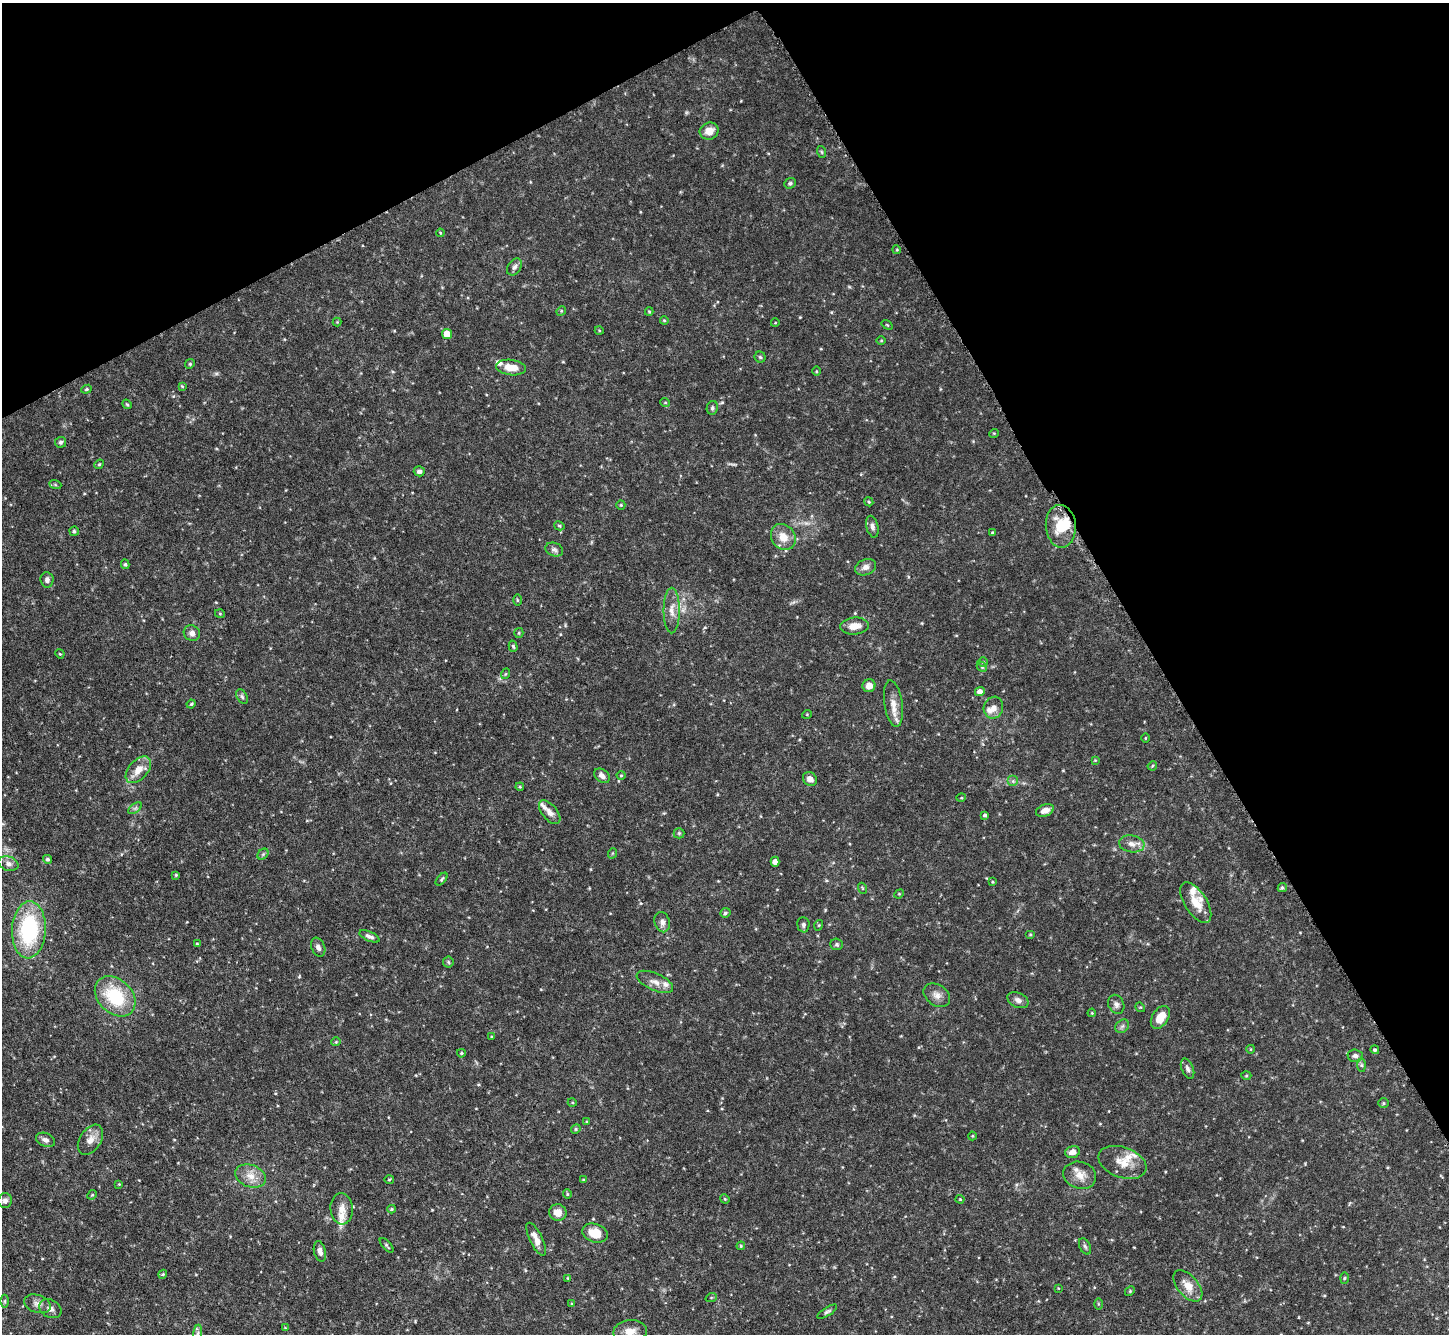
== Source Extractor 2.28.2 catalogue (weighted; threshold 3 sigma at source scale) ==
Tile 3 of 4 x 4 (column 3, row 1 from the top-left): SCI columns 2898-4344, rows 4294-5625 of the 5793 x 5783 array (HDU 1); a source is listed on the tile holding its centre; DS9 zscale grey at full resolution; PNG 1451 x 1336 px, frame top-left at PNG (2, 3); each listed source drawn as its Kron ellipse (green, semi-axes under 4 px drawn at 4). Shown black and unused: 29% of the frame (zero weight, under 4 of 8 exposures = <1% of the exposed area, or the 3 px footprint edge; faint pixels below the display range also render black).
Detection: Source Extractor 2.28.2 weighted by HDU 2 'WHT'; one run over the whole footprint, this tile lists its part. Background 0.112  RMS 0.0044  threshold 0.0178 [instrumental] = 3 sigma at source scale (4.09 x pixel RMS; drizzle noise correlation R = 1.36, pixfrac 0.8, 0.05/0.05 arcsec/px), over >= 5 px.
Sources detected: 172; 1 inside a brighter object's white glare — neither listed nor drawn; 11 inside a brighter listed object's ellipse — not listed separately; the other 160 listed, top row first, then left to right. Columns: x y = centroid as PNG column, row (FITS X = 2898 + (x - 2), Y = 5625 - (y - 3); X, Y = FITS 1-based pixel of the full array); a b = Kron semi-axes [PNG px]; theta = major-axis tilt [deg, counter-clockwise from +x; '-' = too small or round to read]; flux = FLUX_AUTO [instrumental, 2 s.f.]
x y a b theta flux
709 131 9 8 - 4.1
822 152 6 3 -71 0.51
790 183 6 5 - 0.75
440 233 4 3 - 0.36
897 250 4 3 - 0.38
514 267 9 6 56 1.5
561 311 5 4 - 0.48
649 311 4 4 - 0.45
664 320 4 4 - 0.41
337 322 4 4 - 0.34
775 323 4 3 - 0.29
887 325 6 3 -36 0.36
599 330 4 3 - 0.36
447 334 5 5 - 7.7
881 340 5 3 - 0.38
760 357 5 5 - 0.66
190 364 5 4 - 0.5
511 367 15 7 -7 5.9
816 371 5 3 - 0.4
182 386 4 3 - 0.38
86 389 5 4 - 0.58
665 402 5 3 - 0.34
127 404 5 4 - 0.46
712 408 7 5 80 0.89
994 433 5 3 - 0.35
61 442 5 5 - 0.79
99 464 5 4 - 0.47
419 471 5 5 - 1.2
55 484 6 4 -20 0.61
869 502 4 3 - 0.44
621 505 5 4 - 0.49
559 526 5 4 - 0.5
1061 526 21 15 -85 12
872 527 11 6 -77 1.5
74 531 5 5 - 0.59
992 533 3 2 - 0.4
783 537 14 11 -55 5.5
554 549 9 6 -21 1.2
125 564 5 4 - 0.61
865 567 10 7 24 2.3
47 580 8 6 -83 1.6
517 600 5 3 - 0.42
672 610 23 8 -90 4.3
220 614 5 3 - 0.38
854 626 14 8 6 4.2
192 633 8 7 - 2.1
519 633 5 4 - 0.55
513 646 6 4 -73 0.59
60 654 5 3 - 0.4
983 662 4 4 - 0.45
982 667 5 4 - 0.58
505 674 5 3 - 0.35
869 686 6 6 - 3.6
980 691 5 4 - 2.3
242 697 8 5 -63 0.8
191 704 4 4 - 0.47
893 704 23 9 -81 4.5
993 708 11 9 70 2.6
807 714 5 3 - 0.34
1145 738 4 3 - 0.31
1095 760 4 4 - 0.34
1152 766 5 3 - 0.44
138 770 16 9 48 4.9
621 775 4 4 - 0.43
602 776 9 6 -36 2
810 779 8 6 -44 2.5
1013 781 5 5 - 0.85
520 787 4 3 - 0.4
961 798 5 3 - 0.38
135 808 8 4 37 0.79
1045 810 9 6 20 2.9
550 812 14 7 -50 2.5
985 815 4 3 - 0.81
679 833 5 5 - 0.6
1132 844 13 8 -8 2.8
613 853 5 3 - 0.38
263 854 6 5 - 0.67
48 859 4 4 - 0.78
775 862 5 4 - 1.5
8 864 10 7 -18 1.8
176 875 4 4 - 0.43
442 879 7 4 48 0.68
993 882 3 3 - 0.37
862 888 5 3 - 0.39
1282 888 5 4 - 0.72
899 894 5 4 - 0.42
1196 903 23 11 -57 7.2
725 913 5 4 - 0.75
662 922 10 7 -75 2
803 925 7 6 - 1.1
819 925 5 3 - 0.4
29 930 28 17 87 40
1030 934 5 3 - 0.4
369 936 11 4 -24 1.4
197 944 3 3 - 0.47
837 944 6 5 - 0.74
318 947 10 6 -67 1.7
448 962 5 5 - 0.59
655 982 19 8 -24 3.2
937 995 14 10 -36 2.9
115 996 23 17 -44 23
1018 1000 11 7 -25 1.9
1116 1004 10 7 -65 1.5
1140 1007 5 4 - 0.46
1092 1013 4 3 - 0.33
1160 1017 12 8 57 5.2
1122 1026 7 6 - 1.1
492 1037 3 3 - 0.45
336 1042 4 4 - 0.42
1251 1049 4 3 - 0.31
1375 1050 4 4 - 0.66
461 1053 4 3 - 0.51
1355 1056 7 6 - 1.5
1362 1065 7 4 -90 0.81
1188 1069 10 6 -67 1.4
1246 1076 5 3 - 0.42
572 1102 4 3 - 0.37
1384 1103 5 5 - 0.61
587 1122 4 4 - 0.48
576 1129 5 4 - 0.54
972 1136 4 4 - 0.39
45 1140 10 6 -22 1.7
90 1140 16 10 57 3.8
1073 1152 7 5 16 2.6
1122 1162 25 15 -20 7.3
1080 1175 16 13 -16 4.8
250 1176 16 11 -20 4.8
389 1179 5 3 - 0.39
583 1180 3 3 - 0.37
119 1184 4 4 - 0.34
567 1194 5 4 - 0.48
92 1195 5 4 - 0.46
725 1199 5 4 - 0.43
960 1199 4 4 - 0.42
5 1201 7 7 - 1.5
342 1209 15 11 -85 3.9
392 1209 4 4 - 0.5
558 1212 9 8 - 4
595 1233 13 9 -18 7.1
536 1239 18 6 -64 3.7
387 1245 9 4 -48 0.69
741 1246 4 4 - 0.46
1085 1246 9 5 -63 0.92
320 1251 10 6 -75 2
163 1274 4 3 - 0.41
568 1278 4 4 - 0.38
1344 1278 5 3 - 0.46
1188 1286 18 10 -50 5.5
1058 1288 4 2 - 0.3
1130 1291 5 4 - 0.5
711 1298 6 3 19 0.47
5 1301 6 4 90 0.6
37 1304 14 9 -19 2.4
572 1304 4 3 - 0.37
1098 1304 6 4 -89 0.46
50 1309 11 9 -30 2.1
827 1312 11 4 32 0.93
285 1328 4 4 - 0.34
630 1331 17 11 5 5
197 1333 8 4 81 0.94
Isophote crosses this tile's border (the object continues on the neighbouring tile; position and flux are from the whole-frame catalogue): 2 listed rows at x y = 630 1331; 197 1333